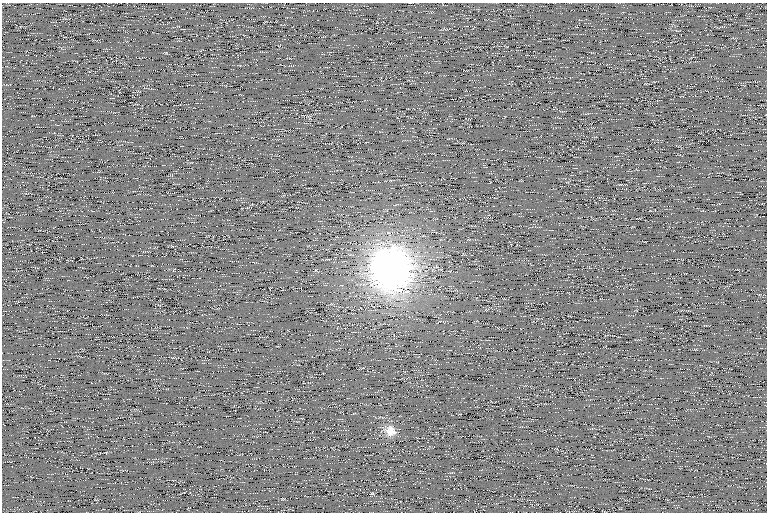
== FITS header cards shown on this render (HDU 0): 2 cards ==
NAXIS1  =                  765 /
NAXIS2  =                  510 /

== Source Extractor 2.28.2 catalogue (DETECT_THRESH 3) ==
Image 765 x 510 px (HDU 0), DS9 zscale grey, 1 PNG px = 1 image px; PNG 769 x 514 px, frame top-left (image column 1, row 510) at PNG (2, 3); no overlay
Background 101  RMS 8.1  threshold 24.3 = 3 sigma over >= 5 px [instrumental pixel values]
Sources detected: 5; all 5 listed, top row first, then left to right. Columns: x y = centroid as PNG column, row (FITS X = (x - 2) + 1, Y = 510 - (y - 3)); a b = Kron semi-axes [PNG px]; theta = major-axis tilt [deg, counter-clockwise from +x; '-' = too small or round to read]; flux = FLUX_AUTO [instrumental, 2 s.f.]
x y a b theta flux
620 184 5 3 - 410
391 267 33 23 -89 680000
390 431 15 13 -30 7300
372 493 6 5 - 820
283 499 6 3 13 540